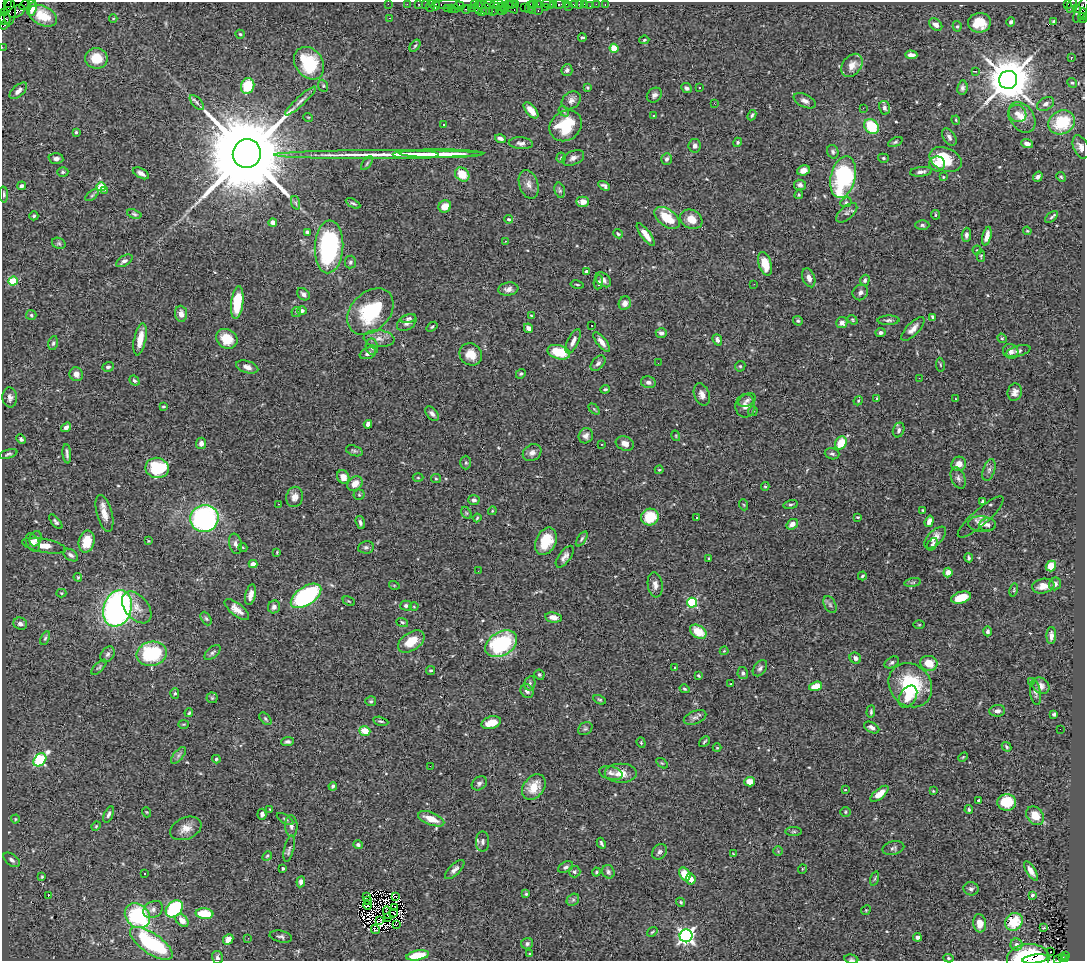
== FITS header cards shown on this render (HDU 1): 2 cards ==
NAXIS1  =                 1083
NAXIS2  =                  959

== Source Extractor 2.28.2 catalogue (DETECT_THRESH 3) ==
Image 1083 x 959 px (HDU 1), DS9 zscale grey, 1 PNG px = 1 image px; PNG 1087 x 963 px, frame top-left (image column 1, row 959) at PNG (2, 2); each listed source drawn as its Kron ellipse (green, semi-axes under 4 px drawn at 4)
Background 1.36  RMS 0.049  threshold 0.146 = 3 sigma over >= 5 px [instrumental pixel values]
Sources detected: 533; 6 with non-positive FLUX_AUTO (blend fragments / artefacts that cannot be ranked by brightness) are neither listed nor drawn; of the other 527, the 500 brightest by FLUX_AUTO listed and drawn (27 fainter detections omitted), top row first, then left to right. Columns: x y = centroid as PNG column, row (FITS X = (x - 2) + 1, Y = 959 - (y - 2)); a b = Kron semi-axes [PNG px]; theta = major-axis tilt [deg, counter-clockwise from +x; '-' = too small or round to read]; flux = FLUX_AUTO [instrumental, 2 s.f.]
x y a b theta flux
33 2 2 2 - 33
8 3 2 2 - 44
388 4 2 2 - 37
407 4 2 2 - 29
419 4 3 3 - 130
425 4 2 2 - 28
449 4 15 3 0 260
497 4 7 2 4 350
511 4 5 3 - 220
516 4 4 3 - 150
533 4 4 3 - 63
538 4 3 2 - 66
548 4 6 4 -24 190
554 4 3 2 - 88
559 4 5 3 - 280
566 4 2 2 - 14
574 4 4 3 - 210
579 4 2 2 - 19
584 4 2 2 - 46
596 4 2 2 - 16
1067 4 3 3 - 300
24 5 5 2 - 71
436 5 5 3 - 160
474 5 4 2 - 74
489 5 6 3 -16 250
605 5 3 2 - 29
1072 5 8 3 66 97
430 6 6 2 72 190
459 6 5 4 - 220
569 6 2 2 - 17
590 6 2 2 - 9.2
478 7 7 3 -86 310
501 7 4 3 - 220
505 7 5 3 - 120
512 7 7 3 -40 270
524 7 2 2 - 66
529 7 6 4 69 150
545 7 3 3 - 82
451 8 3 2 - 150
471 8 4 3 - 49
484 8 10 5 -34 470
1077 8 4 3 - 510
32 9 7 4 68 16
447 9 3 2 - 64
455 9 3 3 - 140
466 9 5 3 - 250
494 9 7 2 54 120
501 10 5 3 - 390
1081 10 13 5 65 660
17 11 9 5 30 640
532 11 3 2 - 140
538 11 3 2 - 160
10 12 13 6 87 580
482 12 4 2 - 60
5 13 3 2 - 73
1084 14 6 3 88 200
43 16 15 9 -26 60
113 18 4 3 - 2.9
389 18 3 2 - 6.1
1083 18 5 3 - 150
5 19 6 6 - 420
1011 22 5 4 - 8.2
1053 22 3 3 - 21
979 23 11 9 8 75
936 24 7 5 -40 20
4 25 4 3 - 180
957 26 5 4 - 5.1
240 34 4 4 - 4.4
582 37 4 2 - 3.8
644 40 5 4 - 3.4
415 46 7 4 53 5
2 47 2 2 - 26
614 48 4 4 - 85
911 55 6 4 -3 17
96 58 11 10 - 67
1071 58 3 2 - 5.2
309 63 17 13 -55 190
852 65 13 9 53 30
567 70 6 5 - 7.6
975 71 4 3 - 6.1
1008 80 9 9 - 15000
1072 83 5 4 - 4.7
248 86 8 6 77 100
323 86 6 5 - 5.4
587 88 3 3 - 3.8
687 88 5 4 - 7.3
699 88 3 3 - 14
962 88 7 5 83 9
18 91 11 5 42 15
654 95 8 6 43 11
571 100 10 8 40 15
300 101 20 4 43 17
805 101 12 6 -25 14
197 103 9 4 -48 9.4
714 103 3 2 - 3.3
1045 104 9 6 31 14
863 108 3 2 - 2.7
884 108 7 5 -76 7.9
531 110 9 5 -49 32
564 111 6 4 -52 5
1018 113 9 8 - 20
752 115 5 3 - 4.9
653 116 3 3 - 3.2
308 117 5 3 - 2.6
1022 117 16 12 -55 46
956 120 4 3 - 3.1
1062 122 14 11 27 150
443 124 3 3 - 14
566 126 17 14 37 140
871 126 8 6 -50 120
76 132 3 3 - 4.1
949 137 9 6 -55 11
500 138 5 3 - 9.5
738 142 5 4 - 5.1
895 142 8 4 25 5.9
521 143 12 6 -4 14
1027 144 6 4 -20 14
695 146 7 6 - 12
1081 147 12 7 -66 18
833 152 7 5 -67 7.1
247 154 14 14 - 64000
379 154 105 4 0 160
416 154 23 2 0 26
441 154 42 4 0 110
561 158 5 4 - 4.1
573 158 11 7 23 14
883 158 5 4 - 4.9
56 159 7 5 -5 12
667 159 6 5 - 8.9
946 159 17 11 -24 130
367 163 8 4 55 4.8
937 164 8 7 - 31
804 170 6 5 - 16
63 172 5 4 - 5.1
921 172 11 4 5 12
141 173 9 4 -29 15
462 174 8 6 -41 62
843 177 21 12 76 390
943 177 3 2 - 2.8
1038 177 5 4 - 8.3
1061 177 5 4 - 4.1
529 184 15 9 -71 23
800 185 6 5 - 9.5
22 186 4 4 - 8.8
604 186 6 4 -31 8.8
101 187 4 4 - 130
105 190 3 2 - 31
560 190 8 5 -76 6.1
4 194 8 4 -86 7.3
92 195 8 4 37 6.4
799 195 4 3 - 3.7
583 202 6 5 - 26
846 202 6 5 - 5
296 203 7 4 -71 5.7
353 203 8 3 -29 5.4
445 206 6 6 - 37
847 213 13 6 42 11
134 214 7 4 -16 5.8
935 215 5 2 - 3.5
34 216 4 4 - 5.2
1051 217 8 4 40 5.4
667 218 14 8 -36 93
509 219 4 4 - 7.1
691 219 11 9 -30 38
273 222 4 4 - 14
922 225 7 5 -1 6.7
1027 231 4 3 - 3.4
307 232 4 3 - 8.3
618 234 5 4 - 5.3
646 234 13 4 -53 29
966 235 7 5 86 12
987 236 9 4 78 23
505 241 3 2 - 9
59 243 7 5 -25 5.4
329 247 26 14 87 460
977 250 4 4 - 2.9
981 256 5 4 - 3.7
124 261 9 5 30 11
350 262 6 5 - 7.6
765 264 12 6 -74 56
586 271 4 3 - 12
809 278 10 6 -69 20
603 280 9 6 -42 11
865 280 5 4 - 8.2
13 281 5 4 - 150
598 282 7 4 82 8.2
577 284 7 3 -11 3.5
754 284 2 2 - 6.6
508 289 10 6 7 16
860 292 8 7 - 13
303 294 7 5 -42 10
237 302 16 6 83 100
625 303 7 6 - 20
302 311 5 4 - 10
296 312 5 5 - 4.3
370 312 26 19 45 240
181 314 8 6 -85 22
31 315 5 5 - 5.3
531 316 4 2 - 3.9
932 317 4 3 - 4.7
408 318 8 4 14 6.8
852 320 5 4 - 3.4
888 320 11 4 2 8.6
798 321 5 4 - 5.3
407 323 10 7 34 16
842 323 5 5 - 15
592 325 2 2 - 3
432 327 6 4 39 4.2
528 328 5 4 - 15
913 329 15 6 46 20
661 333 5 5 - 9.4
880 333 5 4 - 10
1002 338 5 4 - 4.1
140 339 16 6 79 51
227 339 11 9 -33 61
379 339 15 8 -5 24
717 340 6 4 -68 11
573 341 13 5 64 17
602 342 12 4 -52 19
53 343 7 4 75 6.6
372 347 8 6 -79 12
1011 351 8 7 - 13
1018 351 12 5 15 9.5
559 352 11 7 -16 90
368 353 8 5 22 14
471 354 12 10 -39 39
598 363 9 5 48 10
658 363 2 2 - 5.9
940 365 7 3 -81 3.7
740 366 5 5 - 4.4
108 367 5 5 - 7.4
247 367 11 6 -16 18
76 374 7 6 - 18
521 374 5 4 - 4.7
919 378 3 2 - 4.2
134 381 5 4 - 6.1
648 382 7 6 - 11
605 389 5 4 - 5.1
1015 392 9 7 76 16
702 395 11 7 -69 19
10 398 10 7 -86 14
877 399 3 2 - 2.8
955 399 3 2 - 4.1
747 400 9 6 26 10
858 401 5 3 - 3.6
163 406 3 3 - 4.2
745 406 11 9 86 22
594 409 6 4 -45 4.1
753 411 5 5 - 4.4
432 413 8 5 -50 11
368 424 4 4 - 14
66 427 5 4 - 13
899 430 7 5 70 11
586 436 8 7 - 13
676 436 5 3 - 2.8
21 439 5 4 - 6.6
201 443 5 5 - 14
625 443 9 7 -21 22
841 443 7 5 60 77
602 444 3 2 - 3.8
354 451 8 5 -20 6.3
532 453 10 8 32 15
8 454 9 4 16 6.7
67 454 10 3 -85 9
832 454 7 5 -17 8.2
466 463 7 5 -89 5.2
959 464 7 7 - 24
157 468 12 10 -9 190
659 470 4 4 - 3.4
989 470 11 6 71 12
343 477 7 6 - 31
418 478 5 3 - 3
958 478 11 7 -66 12
436 479 5 4 - 4.1
355 484 8 6 38 34
765 486 4 4 - 4
359 495 5 5 - 5.1
295 497 10 8 75 22
474 500 5 5 - 10
983 501 4 3 - 8.7
279 504 3 2 - 46
744 505 5 3 - 2.8
791 505 7 4 9 5
923 510 3 3 - 2.9
492 511 4 3 - 2.9
104 513 19 7 -75 33
466 513 6 4 -60 5.2
650 517 9 8 - 100
857 517 3 3 - 5.1
981 517 29 8 41 21
204 518 14 13 - 680
477 518 4 2 - 3.3
697 518 3 3 - 36
929 521 6 4 72 14
56 522 9 4 -50 7.2
360 522 7 4 -74 8.5
792 524 6 5 - 19
982 524 14 8 -5 19
988 525 8 6 5 9.4
935 538 13 7 46 24
36 539 8 5 70 12
582 539 8 4 57 6.1
148 541 4 3 - 3.1
546 541 14 10 65 83
33 542 10 6 -68 15
87 542 11 8 76 75
235 544 10 6 -77 13
932 544 7 4 57 6.6
44 546 22 7 -11 47
366 547 8 6 10 7.9
243 548 4 3 - 2.9
277 552 4 3 - 3.2
71 555 8 5 -35 10
565 557 13 6 53 15
709 558 3 3 - 2.9
969 558 4 3 - 5.5
253 564 4 3 - 36
1051 566 5 5 - 53
478 571 2 2 - 2.9
948 573 5 4 - 23
862 576 4 3 - 4
78 577 4 3 - 3.5
913 583 8 4 9 6.2
1055 584 6 6 - 12
394 585 5 3 - 2.7
655 585 13 7 -82 17
1043 586 11 7 10 25
1014 590 7 3 77 3.6
61 593 5 4 - 3.6
251 595 10 5 77 20
306 596 17 9 34 500
961 598 10 5 16 64
349 601 6 3 -23 3.4
692 603 5 5 - 280
830 605 9 5 -64 9.2
406 606 6 5 - 7.1
137 607 18 11 -50 38
274 607 6 6 - 11
414 607 4 3 - 3
117 608 18 14 71 1100
237 610 15 6 -38 29
553 617 8 5 -8 21
206 618 7 4 -62 5.7
402 622 6 4 -19 4.4
20 624 7 6 - 14
919 625 5 3 - 3
987 631 5 4 - 8.8
698 632 9 6 -34 64
1051 635 8 5 87 14
45 638 7 4 65 5.3
411 642 15 9 34 65
501 644 17 11 32 340
724 651 4 3 - 2.8
213 653 9 5 39 7.9
108 654 8 6 56 9
152 654 15 12 12 250
855 658 6 5 - 14
892 662 8 5 32 8.4
929 663 8 7 - 50
99 667 9 4 45 5.2
675 668 3 3 - 2.7
760 668 9 6 52 9.6
431 670 4 3 - 3.9
743 673 6 5 - 7.7
539 675 5 4 - 5.9
698 676 4 3 - 4.1
1031 681 4 3 - 4.2
530 683 7 5 76 7.9
731 684 3 2 - 4.7
910 685 23 20 -48 220
816 686 7 4 17 47
1041 686 9 7 -42 16
685 689 5 4 - 5.2
527 691 7 6 - 12
1035 692 13 5 -82 9.5
175 693 5 4 - 5.6
908 697 12 8 58 38
212 698 5 5 - 5.2
600 700 6 4 -28 4.7
371 701 5 5 - 5.5
997 711 8 5 6 13
871 712 6 3 85 5.1
189 713 4 3 - 3.6
1054 714 4 3 - 6.6
695 717 12 6 22 12
265 719 7 4 -46 5.9
381 721 8 3 -13 4.2
491 723 10 6 17 50
183 724 5 3 - 3.1
872 727 8 5 -27 11
585 729 7 6 - 7
1060 729 2 2 - 3.1
365 731 5 4 - 58
287 742 6 4 6 7.8
704 742 6 3 43 4.5
641 743 5 4 - 4.5
1006 747 5 4 - 5.2
717 748 4 4 - 3.3
178 755 10 5 51 9.7
963 757 6 3 44 3.2
216 759 4 4 - 4.8
40 760 7 5 46 370
662 763 6 3 -36 3.3
430 766 3 2 - 6
611 773 12 6 -14 15
621 773 16 9 0 39
750 782 5 5 - 38
479 783 8 6 37 9
333 786 4 4 - 6.5
534 787 14 10 52 58
845 790 3 3 - 5.1
933 791 3 3 - 2.9
879 794 11 5 39 42
978 800 3 3 - 5.4
1007 802 9 8 - 96
270 809 3 2 - 2.8
969 810 4 4 - 6.7
146 812 5 3 - 3
845 812 5 5 - 5.1
109 814 9 4 68 8.6
262 814 5 4 - 10
1035 816 10 8 -52 45
15 819 4 4 - 3.6
285 819 9 3 -31 4.9
431 819 14 6 -21 49
96 826 5 4 - 3.6
291 826 11 6 -89 13
186 828 16 11 22 33
794 832 8 4 0 5.9
483 842 10 6 90 9.9
601 843 6 3 -63 5.8
358 845 5 4 - 8.3
289 848 14 5 77 9.6
893 848 11 6 15 10
778 851 5 5 - 3.8
659 852 8 6 51 9.8
733 854 4 3 - 2.8
267 856 5 4 - 4.3
12 860 9 5 -38 11
566 867 8 5 26 8.4
283 868 3 3 - 5.4
802 869 5 3 - 2.6
455 870 12 5 44 14
1031 871 11 4 -57 18
574 872 6 6 - 7.1
596 872 4 4 - 4.1
608 872 7 6 - 7.8
144 874 3 3 - 5.3
685 874 7 5 -57 51
42 877 3 3 - 3.8
691 879 6 5 - 22
875 879 7 3 71 4.1
301 882 5 4 - 13
971 889 7 6 - 9.6
526 894 3 3 - 3.7
1032 895 4 3 - 8.2
48 896 3 2 - 26
366 896 3 2 - 5.1
396 896 3 2 - 5
367 900 4 2 - 5.1
573 900 7 5 43 6.7
681 902 5 4 - 4.1
367 905 4 2 - 2.7
395 907 3 2 - 3.4
153 909 10 8 29 16
174 909 10 7 47 260
866 910 5 4 - 3.9
387 912 6 2 -85 4.2
394 913 4 2 - 3.9
204 914 9 5 -4 110
137 916 14 11 -42 310
388 918 2 2 - 3.3
182 920 7 5 -45 25
380 920 3 2 - 4.7
1014 922 9 8 - 41
980 923 9 6 -84 25
397 925 3 2 - 4.2
1044 928 3 2 - 3
375 929 5 3 - 6.2
652 932 6 3 36 3.8
686 936 6 6 - 1100
281 937 11 5 -12 9.7
917 937 4 4 - 17
248 938 2 2 - 3.9
228 939 6 4 46 29
151 943 25 10 -35 320
527 944 6 5 - 9
1016 945 6 6 - 9.5
1051 952 2 2 - 2.6
529 954 3 3 - 4.9
418 955 11 5 10 88
1065 955 3 2 - 180
217 958 7 5 -78 8.1
948 958 5 4 - 4.6
1062 958 4 3 - 120
851 959 7 4 -10 5
1028 959 21 15 4 180
1035 959 13 4 7 41
1065 959 3 2 - 120
1057 960 2 2 - 9.2
At the frame edge (FLAGS 8, measured only in part): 12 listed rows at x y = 33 2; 8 3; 1084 14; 1083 18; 5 19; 4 25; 2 47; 1062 122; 851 959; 1028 959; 1035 959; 1057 960
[27 fainter detections neither listed nor drawn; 6 non-positive-flux detections neither listed nor drawn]